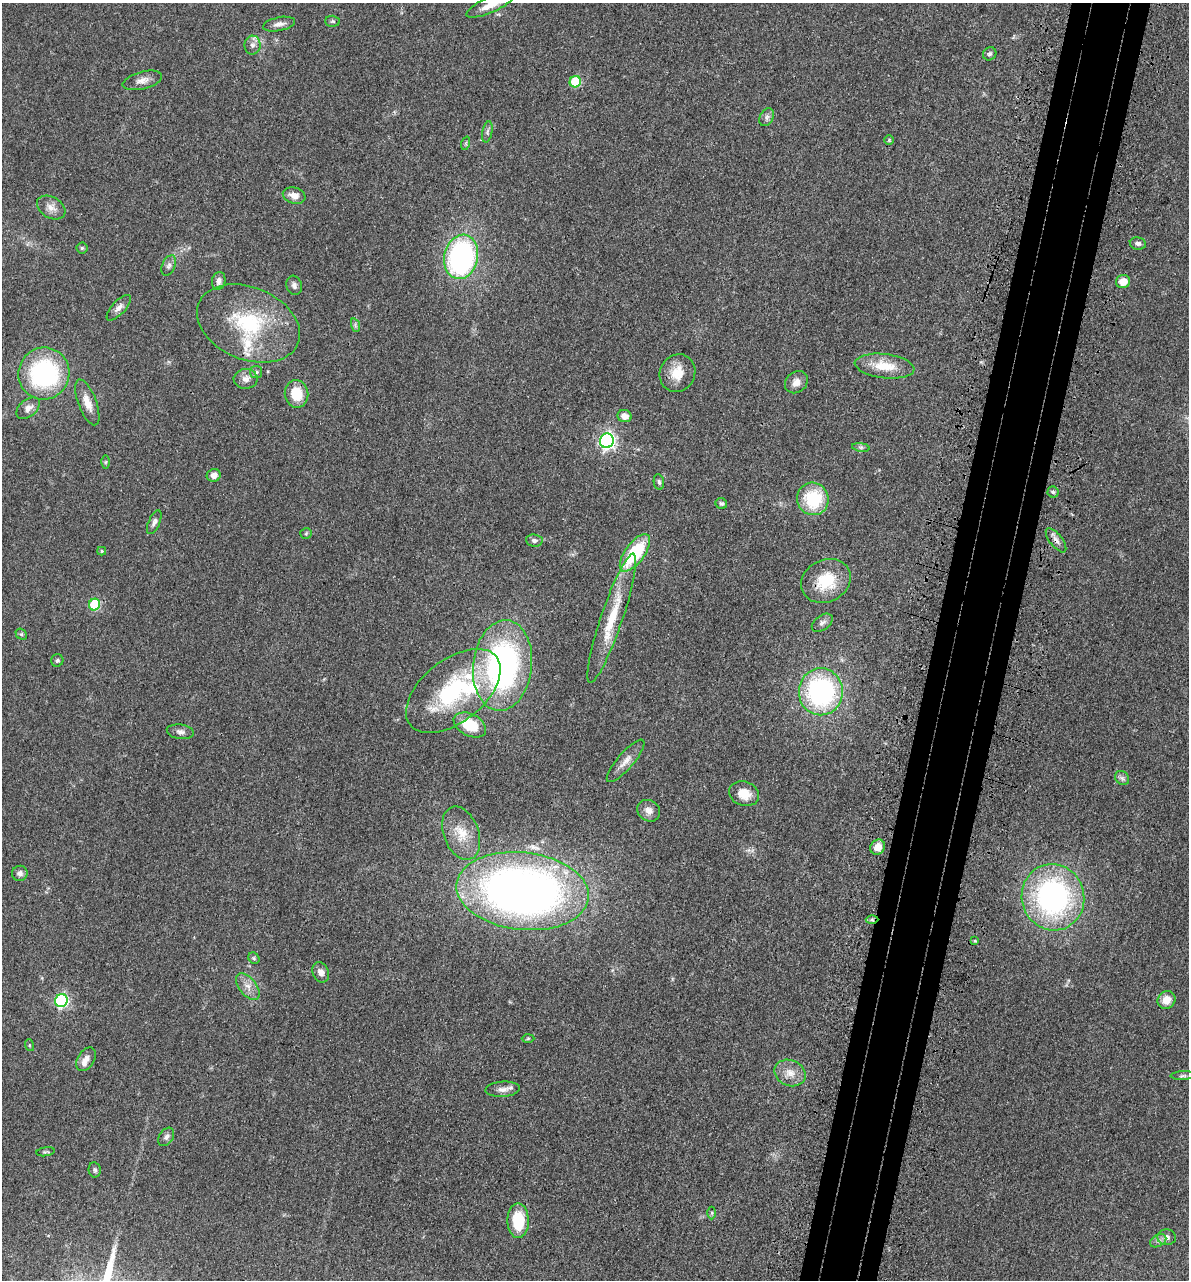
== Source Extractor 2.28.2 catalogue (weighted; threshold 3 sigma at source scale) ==
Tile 10 of 4 x 4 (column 2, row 3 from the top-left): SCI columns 1510-2696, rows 1349-2626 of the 5276 x 5252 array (HDU 1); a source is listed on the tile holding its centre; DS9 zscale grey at full resolution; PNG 1191 x 1282 px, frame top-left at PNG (2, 3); each listed source drawn as its Kron ellipse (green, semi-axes under 4 px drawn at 4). Shown black and unused: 6% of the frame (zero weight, under 3 of 4 exposures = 6% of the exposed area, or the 3 px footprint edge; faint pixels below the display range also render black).
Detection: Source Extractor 2.28.2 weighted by HDU 2 'WHT'; one run over the whole footprint, this tile lists its part. Background 0.0401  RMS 0.0049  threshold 0.0219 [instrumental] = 3 sigma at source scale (4.5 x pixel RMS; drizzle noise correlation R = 1.50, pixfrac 1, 0.05/0.05 arcsec/px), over >= 5 px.
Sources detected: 91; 1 inside a brighter object's white glare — neither listed nor drawn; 3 inside a brighter listed object's ellipse — not listed separately; the other 87 listed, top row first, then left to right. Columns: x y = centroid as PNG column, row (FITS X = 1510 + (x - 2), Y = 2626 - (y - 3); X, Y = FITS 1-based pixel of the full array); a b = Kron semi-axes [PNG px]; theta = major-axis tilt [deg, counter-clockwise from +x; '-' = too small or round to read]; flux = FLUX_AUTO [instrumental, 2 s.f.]
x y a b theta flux
490 5 26 7 24 6.8
333 21 7 5 -1 0.78
279 24 16 6 12 2.6
252 45 9 8 - 2.2
990 54 7 6 - 1.1
142 80 20 8 14 3.6
575 82 6 5 - 27
767 117 9 6 65 1.6
487 132 11 5 78 1.4
889 140 5 5 - 0.58
466 143 7 4 72 0.73
294 196 11 8 -16 3.6
51 208 15 10 -30 3.8
1138 243 8 6 -10 1.6
82 248 5 5 - 0.69
461 257 22 17 77 100
169 265 11 6 65 1.6
219 281 9 6 76 2.2
1123 282 7 6 - 5.8
294 285 10 7 -73 1.7
119 308 16 6 47 2.6
248 323 53 36 -22 42
355 325 7 4 -72 0.97
884 366 30 12 -7 12
256 372 6 6 - 1.2
677 373 19 17 61 8.9
44 374 26 25 - 62
246 379 12 10 1 3.2
796 382 12 10 39 3.6
296 394 14 12 -83 12
87 402 24 9 -69 5.6
28 408 13 8 39 3.2
625 416 7 6 - 3.1
607 441 7 7 - 140
861 447 9 4 -8 1.1
106 462 6 4 89 0.72
214 475 7 6 - 2.9
659 482 8 5 -80 1
1053 492 5 5 - 0.89
813 499 16 15 - 25
721 504 6 5 - 0.98
154 522 13 5 67 1.8
306 533 5 5 - 0.72
534 540 8 6 -6 1.5
1056 540 14 6 -52 2.3
102 551 4 4 - 0.58
635 553 22 9 54 31
826 581 26 21 27 18
94 605 6 5 - 30
612 618 68 11 71 19
822 623 12 7 36 1.8
21 634 6 4 -42 0.78
57 660 6 6 - 1
502 665 45 29 84 130
453 691 55 31 38 55
821 692 23 22 - 79
470 725 17 11 -27 16
180 732 14 7 -7 2
626 761 27 8 49 4.4
1122 778 8 6 -45 1.4
744 794 15 12 -19 7.1
649 811 12 10 -37 3.2
461 833 28 17 -70 11
878 847 8 6 48 4.6
20 873 8 7 - 1.8
523 891 66 38 -6 350
1053 897 33 31 -74 100
872 920 6 4 -1 0.99
975 941 4 3 - 0.46
254 958 6 5 - 0.73
321 972 10 8 -67 2.7
248 986 16 8 -52 3.9
1166 1000 9 8 - 5.4
61 1001 6 6 - 75
528 1038 6 4 2 0.63
29 1045 6 4 -72 0.54
86 1059 13 8 58 3.2
790 1073 16 12 -24 5.8
1183 1076 12 4 3 1.1
503 1089 17 7 4 3.1
166 1137 10 7 57 1.6
45 1152 9 4 9 0.78
95 1170 7 6 - 1.1
712 1213 6 4 89 0.68
518 1221 17 10 -90 18
1167 1237 9 7 -4 2
1158 1241 9 6 27 1.5
Overlapping masked pixels (flux is a lower limit): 2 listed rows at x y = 1056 540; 872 920
Isophote crosses this tile's border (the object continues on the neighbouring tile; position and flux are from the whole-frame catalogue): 1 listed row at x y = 490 5